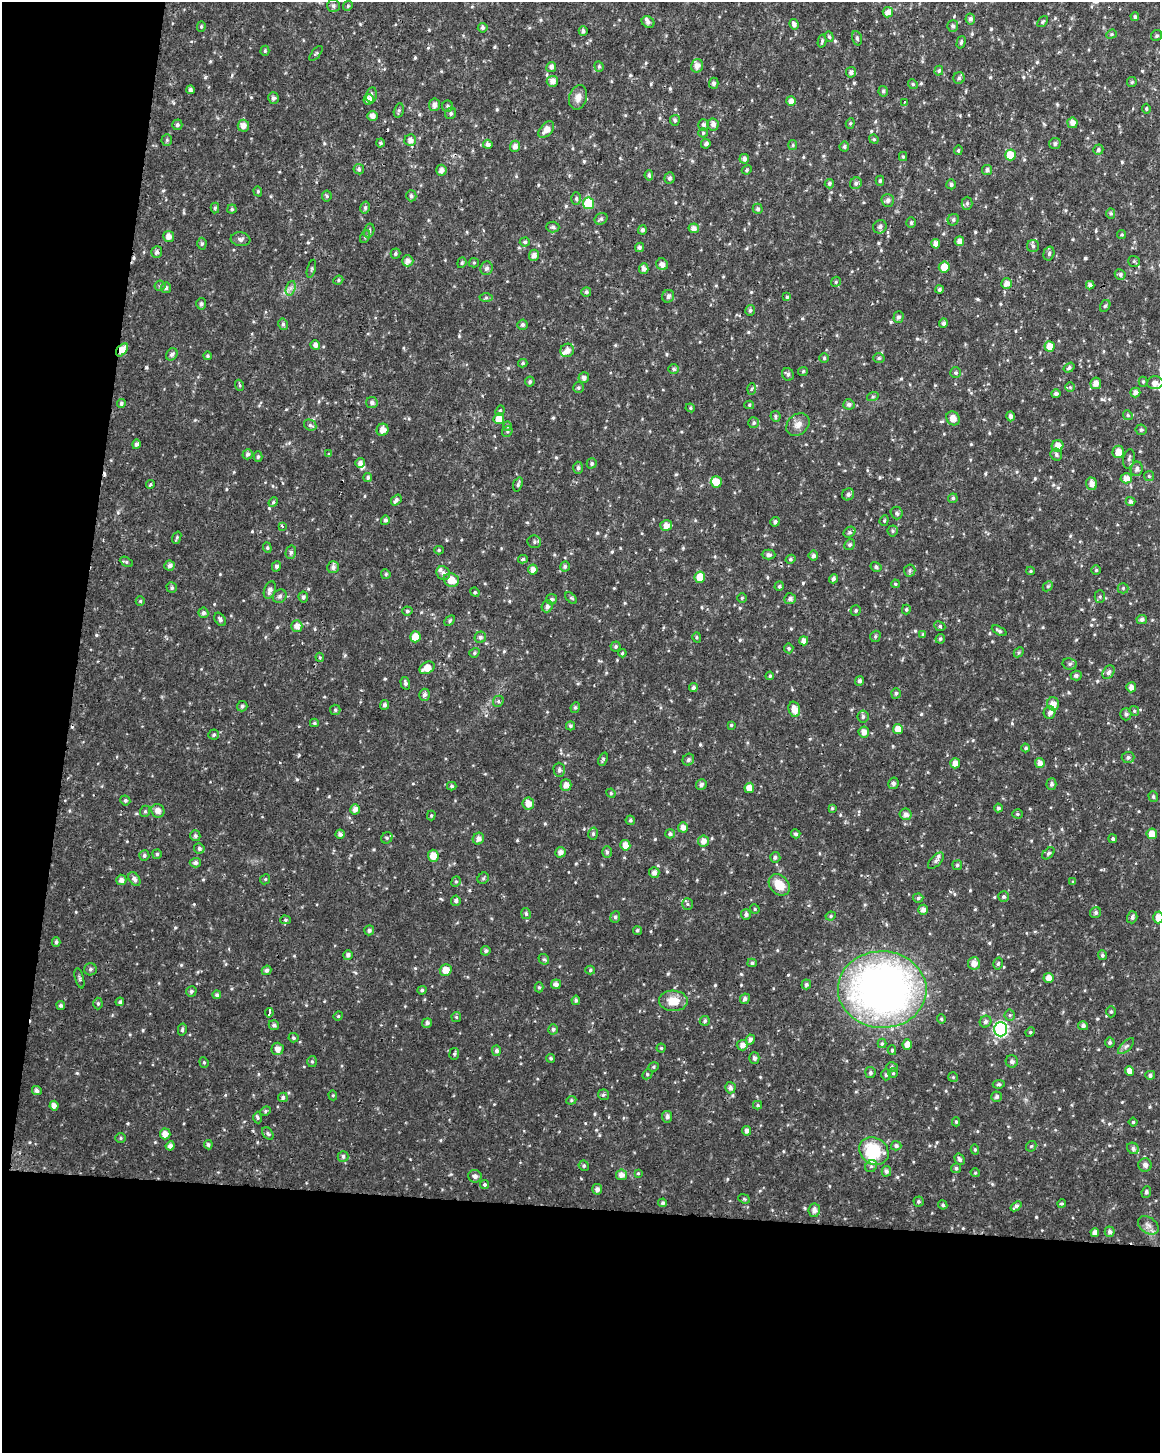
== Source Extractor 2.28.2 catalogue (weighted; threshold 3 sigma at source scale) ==
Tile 9 of 4 x 3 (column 1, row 3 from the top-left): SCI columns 1-1158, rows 234-1684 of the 4637 x 4872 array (HDU 1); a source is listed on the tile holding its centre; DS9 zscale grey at full resolution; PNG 1162 x 1455 px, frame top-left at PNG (2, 2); each listed source drawn as its Kron ellipse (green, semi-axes under 4 px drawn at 4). Shown black and unused: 23% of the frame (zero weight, under 2 of 3 exposures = <1% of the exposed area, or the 3 px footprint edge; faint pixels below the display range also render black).
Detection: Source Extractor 2.28.2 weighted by HDU 2 'WHT'; one run over the whole footprint, this tile lists its part. Background 0.0215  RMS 0.0042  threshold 0.019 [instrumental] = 3 sigma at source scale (4.5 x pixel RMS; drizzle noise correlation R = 1.50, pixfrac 1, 0.0396/0.0396 arcsec/px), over >= 5 px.
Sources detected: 659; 4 cosmic-ray / hot-pixel residue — neither listed nor drawn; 9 inside a brighter listed object's ellipse — not listed separately; of the other 646, all 500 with FLUX_AUTO >= 0.518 (the completeness limit of this list) listed and drawn (146 fainter detections not listed), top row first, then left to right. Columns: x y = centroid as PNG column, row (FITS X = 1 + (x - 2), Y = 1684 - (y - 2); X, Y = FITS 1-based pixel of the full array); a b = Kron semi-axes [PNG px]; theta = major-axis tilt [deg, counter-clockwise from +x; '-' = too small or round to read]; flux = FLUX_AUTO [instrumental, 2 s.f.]
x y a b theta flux
333 6 6 6 - 1
348 6 5 4 - 0.58
888 12 5 5 - 2.4
1135 17 4 4 - 0.83
970 19 5 5 - 1.1
648 22 7 5 -34 1.2
1043 22 6 4 51 0.54
794 24 5 4 - 1.5
953 26 5 5 - 1.2
201 27 5 4 - 0.55
483 28 5 5 - 0.93
583 31 5 4 - 1.1
1111 34 5 4 - 0.6
1156 36 6 5 - 0.87
829 37 5 4 - 0.64
857 38 7 4 -75 0.82
822 41 7 4 76 0.66
961 42 6 4 74 0.75
265 51 5 4 - 0.6
316 54 9 3 50 0.53
599 66 5 4 - 0.61
697 66 7 6 - 2.5
551 67 5 5 - 1.4
939 71 5 4 - 0.72
851 72 5 5 - 1.4
959 78 6 5 - 0.82
552 81 6 5 - 2.5
1132 82 5 5 - 0.53
714 83 5 5 - 1
913 84 5 4 - 0.58
190 90 4 4 - 1.2
883 91 5 4 - 0.74
371 95 8 5 78 1.1
578 97 12 8 74 2.9
273 98 6 5 - 1.2
369 99 5 5 - 2.4
791 101 5 5 - 2.2
904 102 3 3 - 2
434 105 6 5 - 2
448 106 5 5 - 0.86
1146 109 5 4 - 0.62
399 111 7 5 76 0.75
451 113 6 5 - 0.99
372 116 5 5 - 1.9
675 120 5 5 - 0.83
850 123 5 4 - 0.61
1072 123 5 5 - 2.4
713 124 6 5 - 1.9
177 125 5 5 - 1
703 125 6 5 - 1.1
243 126 6 5 - 2.4
546 130 10 6 48 3.3
703 133 5 4 - 0.54
874 139 5 4 - 0.57
167 140 5 5 - 0.64
410 140 6 5 - 1.9
380 143 4 4 - 0.76
1055 143 6 5 - 1
488 144 4 4 - 1.5
706 144 5 4 - 0.98
793 145 5 4 - 0.57
515 146 5 5 - 2.1
844 147 5 5 - 0.81
958 150 5 4 - 0.56
1098 150 5 4 - 0.75
1010 155 5 5 - 8.8
903 157 4 4 - 0.53
744 159 5 5 - 1.6
359 169 5 5 - 0.77
441 170 5 5 - 2
747 170 5 4 - 0.59
987 170 5 5 - 1.2
649 175 5 4 - 0.81
669 178 6 5 - 0.92
880 181 5 4 - 0.73
856 183 6 5 - 1.1
829 184 5 4 - 0.86
951 184 5 4 - 1
258 191 5 4 - 0.6
327 196 5 5 - 0.61
411 196 5 5 - 1
576 199 6 5 - 0.81
888 200 6 6 - 1.4
588 203 6 5 - 16
967 203 6 5 - 0.87
215 208 5 4 - 0.7
365 208 6 4 75 0.86
232 209 4 4 - 0.6
758 209 5 5 - 1
1111 213 5 4 - 0.63
601 219 7 5 30 0.99
953 220 6 5 - 0.85
911 223 5 4 - 0.72
553 227 6 5 - 0.79
880 227 7 6 - 1.4
694 228 5 5 - 2.1
642 230 4 4 - 1.1
369 231 7 5 76 0.9
1122 235 4 4 - 0.53
169 236 5 5 - 2.5
365 237 7 4 62 0.65
241 239 10 7 -7 1.4
959 241 5 4 - 2.5
525 242 5 4 - 0.74
202 244 6 4 89 0.71
936 244 5 4 - 2.7
1033 246 6 6 - 1
639 247 5 4 - 0.98
157 252 6 5 - 1.1
395 253 5 5 - 0.68
1049 253 7 5 74 0.96
534 255 5 5 - 2
408 261 6 5 - 2
1134 261 6 5 - 0.62
462 263 5 4 - 0.61
474 263 5 4 - 0.56
662 264 6 5 - 1.9
944 267 5 5 - 4.4
486 268 7 6 - 1.3
311 269 9 3 75 0.54
644 269 5 4 - 1.7
1120 274 5 5 - 1.1
338 280 5 4 - 0.59
836 282 5 4 - 0.6
1006 284 5 5 - 2.9
1090 285 4 4 - 1.4
160 286 5 5 - 0.67
166 288 5 5 - 0.99
291 288 7 4 71 1.3
939 290 4 4 - 0.98
586 292 5 5 - 0.91
668 296 6 6 - 1.3
787 297 4 4 - 0.68
486 298 6 4 1 0.74
201 304 5 5 - 1.1
1105 306 6 5 - 0.74
750 310 5 5 - 0.88
898 317 6 5 - 1.2
943 323 5 4 - 1.1
283 324 6 4 -76 0.86
522 325 5 5 - 0.92
315 345 5 4 - 1.9
1050 346 5 5 - 5
122 350 7 4 50 4.5
567 350 7 6 - 2.3
172 354 6 5 - 1.2
207 356 4 4 - 0.55
824 358 5 5 - 0.59
879 358 6 5 - 0.73
523 363 4 4 - 0.62
1069 368 6 4 34 0.83
674 369 5 4 - 0.92
803 371 5 4 - 0.54
956 373 5 5 - 0.69
788 374 6 5 - 1.1
584 378 5 5 - 1.4
530 382 5 5 - 0.94
1143 382 5 4 - 0.58
1096 383 6 5 - 2.7
1155 383 8 6 1 1.7
239 385 6 3 -70 0.53
1070 387 5 5 - 0.67
578 388 5 5 - 0.7
751 389 6 4 86 0.53
1135 392 5 5 - 2.1
1056 394 5 4 - 1.1
873 396 6 4 19 0.57
372 403 6 5 - 1.1
121 404 4 4 - 0.85
849 404 6 5 - 1.1
749 405 5 4 - 0.58
690 408 5 4 - 0.58
500 411 5 4 - 0.64
1128 415 5 4 - 0.6
775 416 5 5 - 0.79
1011 416 5 4 - 1.6
953 418 7 6 - 2.9
499 419 5 5 - 4.7
754 423 5 5 - 0.81
310 425 6 5 - 0.86
798 425 13 10 41 2.8
507 426 5 4 - 0.58
382 430 6 6 - 3
1141 430 5 5 - 0.72
507 431 5 5 - 0.65
136 444 5 4 - 1.1
1057 446 6 5 - 3.6
1118 452 6 6 - 3.6
248 454 5 5 - 1.2
329 454 4 4 - 0.56
1056 455 6 5 - 1
258 457 5 4 - 0.74
1129 459 10 5 79 1.1
360 463 5 4 - 1.6
592 463 5 4 - 0.77
578 468 6 5 - 0.96
1137 469 7 6 - 1.2
1149 476 5 5 - 0.58
368 477 4 4 - 0.89
1126 478 5 5 - 2.7
716 482 5 5 - 4.9
518 484 7 4 71 0.82
1092 484 6 5 - 2.3
150 485 4 3 - 0.93
848 494 6 5 - 1.1
953 498 5 4 - 0.79
396 500 6 4 49 1.2
1131 501 5 4 - 1.1
273 502 5 4 - 0.6
897 513 6 6 - 0.96
385 520 5 4 - 1
884 520 5 4 - 0.55
775 522 5 4 - 1.1
666 525 6 5 - 2.8
282 526 3 3 - 0.92
893 531 5 5 - 0.7
850 532 6 5 - 0.76
177 538 6 4 70 0.58
534 542 7 6 - 0.97
849 545 5 5 - 0.95
267 548 5 4 - 0.59
439 550 5 4 - 0.54
291 552 7 5 76 1
769 555 7 5 -1 1.1
813 556 5 5 - 1.2
523 559 5 4 - 0.77
791 559 5 4 - 0.69
126 562 7 4 -29 0.64
170 566 5 5 - 1.3
276 566 5 4 - 1.2
565 566 5 5 - 0.86
333 567 6 5 - 1.4
876 567 6 4 -30 0.87
533 570 5 5 - 2.5
1096 570 4 4 - 0.62
910 571 6 6 - 0.83
1031 571 4 4 - 0.54
443 573 7 6 - 1.5
386 574 5 4 - 0.64
700 577 6 5 - 6.1
833 579 5 4 - 1.1
451 580 8 6 -23 4.9
895 584 4 3 - 0.53
779 586 5 4 - 0.68
1048 586 6 4 44 0.56
172 588 5 5 - 0.78
1123 588 5 5 - 0.61
270 590 9 5 68 1.8
475 592 5 4 - 0.59
280 596 7 6 - 1.1
303 597 5 4 - 1.2
1100 597 6 5 - 0.69
571 598 7 4 -43 0.66
742 598 5 4 - 0.62
551 599 5 5 - 0.84
790 599 6 5 - 1.2
140 601 5 4 - 0.53
547 606 6 5 - 1.4
906 609 5 4 - 0.56
407 611 5 4 - 0.83
856 611 5 5 - 0.63
203 613 5 5 - 1.1
220 619 7 5 -55 0.94
1142 619 5 4 - 1.2
450 621 6 4 45 0.56
297 626 5 5 - 2.8
940 626 6 4 -25 0.75
999 631 8 4 -27 0.91
923 634 4 4 - 0.6
875 636 6 5 - 0.73
415 637 5 5 - 4.6
480 637 6 5 - 1
697 637 5 4 - 0.56
940 639 5 4 - 0.78
804 641 4 4 - 2.3
616 646 5 5 - 0.71
789 648 5 5 - 0.74
1019 652 6 4 46 0.64
474 653 5 4 - 0.72
622 653 4 4 - 0.57
320 657 4 4 - 0.57
1070 664 7 5 -11 1
427 668 8 5 30 4.4
1109 672 7 5 57 1.2
770 676 4 4 - 0.76
1076 676 5 5 - 1
859 681 5 4 - 1.1
405 683 6 4 -74 1.1
693 687 4 4 - 0.96
1131 687 5 5 - 2.3
896 693 5 5 - 0.8
424 695 6 5 - 1.3
498 701 6 5 - 0.73
1053 704 6 6 - 2.9
384 705 5 4 - 0.99
242 706 5 5 - 0.97
575 707 5 4 - 0.67
794 709 8 5 -75 3.6
335 710 5 5 - 0.7
1134 711 5 4 - 0.62
1050 713 6 6 - 1.2
1126 714 6 5 - 1
863 717 6 5 - 1
314 723 4 3 - 0.56
731 725 4 4 - 0.56
570 726 4 4 - 0.76
898 729 5 5 - 3.6
864 732 5 5 - 2.7
214 735 5 5 - 0.76
1026 748 4 4 - 0.8
1128 757 6 5 - 1.1
603 759 7 4 70 0.77
688 760 6 5 - 0.95
955 763 5 5 - 2.9
1040 763 5 5 - 2.2
559 770 7 5 -88 1
893 783 6 5 - 1.2
701 784 5 5 - 1.2
1051 784 6 5 - 1
566 785 5 5 - 2.7
452 786 5 4 - 0.72
749 788 5 5 - 2.9
611 793 5 4 - 0.52
1153 797 5 4 - 0.74
125 800 5 5 - 0.83
528 804 6 5 - 3.3
832 808 4 4 - 0.58
998 808 4 4 - 0.84
355 809 5 5 - 2
145 811 6 4 69 0.7
158 811 7 6 - 2.5
905 814 6 5 - 1.7
1017 814 5 4 - 0.61
431 815 5 4 - 0.56
630 820 5 4 - 0.86
683 827 5 5 - 2.4
340 834 4 4 - 1.3
593 834 6 5 - 0.84
670 834 5 4 - 0.86
796 834 5 4 - 0.98
1152 834 5 5 - 4.3
195 836 5 5 - 1.1
387 838 6 5 - 0.73
478 839 6 5 - 1.9
1113 839 4 3 - 0.69
703 841 5 5 - 2.4
625 845 5 5 - 3.1
199 848 5 5 - 0.95
560 852 5 5 - 2.1
607 852 5 5 - 0.77
1048 853 7 4 44 0.78
157 854 4 4 - 0.67
144 855 5 5 - 0.88
433 856 6 5 - 4.4
775 857 5 5 - 0.88
936 861 10 5 47 1.3
195 863 5 4 - 1.3
957 865 5 5 - 0.58
654 873 5 5 - 1.8
483 878 6 5 - 0.69
134 879 7 5 -55 1.5
265 879 5 4 - 0.59
121 880 5 5 - 1.6
456 882 5 4 - 0.67
1073 882 4 4 - 0.52
779 885 12 9 -47 6.4
1003 897 5 5 - 0.77
918 898 5 4 - 0.71
456 901 5 4 - 0.98
687 904 6 5 - 0.71
755 909 5 4 - 0.58
923 910 5 5 - 1.8
1096 913 5 5 - 1.2
526 914 5 4 - 0.9
746 914 5 5 - 1.1
831 916 5 4 - 0.59
615 917 6 5 - 0.88
1132 917 6 5 - 1.1
1158 917 6 5 - 3.2
285 920 5 4 - 0.65
369 930 5 5 - 1.1
637 930 5 4 - 0.73
56 942 5 4 - 0.82
486 951 5 4 - 0.98
348 955 5 4 - 1.2
1102 955 5 4 - 0.83
544 959 5 5 - 0.7
752 963 5 4 - 0.82
974 963 6 6 - 2.6
998 964 6 4 74 0.77
90 969 6 6 - 0.99
266 970 5 4 - 1
446 970 6 5 - 4.4
590 970 5 4 - 0.67
79 978 10 3 -75 0.72
1049 978 5 5 - 2.8
556 984 5 5 - 1.8
806 984 5 5 - 0.92
539 987 5 4 - 0.63
882 989 44 38 -2 220
422 990 5 4 - 0.77
191 991 5 5 - 1
217 995 4 4 - 0.9
745 999 5 4 - 1.1
576 1000 5 4 - 0.72
673 1001 14 10 -1 6.4
120 1002 4 3 - 0.8
98 1003 6 4 -88 0.69
61 1005 4 4 - 1.1
1111 1012 6 4 89 0.74
269 1013 5 3 - 8
1010 1015 5 5 - 0.71
338 1016 5 4 - 0.53
456 1017 5 4 - 0.52
941 1019 5 4 - 0.52
705 1021 5 5 - 0.8
985 1022 6 5 - 1.1
427 1023 5 4 - 1.2
274 1025 5 5 - 1.1
1083 1026 5 4 - 1.2
553 1029 5 5 - 1
1001 1029 7 6 - 71
182 1030 6 4 77 0.66
1030 1032 5 4 - 0.58
293 1038 5 4 - 0.68
750 1039 5 4 - 1.4
1110 1042 5 5 - 0.93
882 1043 5 4 - 0.57
907 1044 5 5 - 2.8
742 1045 5 5 - 2.1
1126 1046 10 4 45 1.1
661 1048 4 4 - 0.53
277 1049 6 6 - 2.3
892 1050 5 4 - 0.58
496 1051 5 4 - 1.2
454 1054 6 5 - 0.64
551 1058 4 4 - 0.65
754 1058 6 5 - 1.3
312 1061 5 5 - 0.59
1012 1061 6 6 - 1.2
204 1062 5 4 - 0.57
654 1067 5 4 - 0.6
892 1067 6 5 - 0.78
1129 1071 5 4 - 2.9
870 1073 5 5 - 0.93
893 1073 5 5 - 0.6
647 1074 5 4 - 0.64
886 1075 6 4 87 0.8
1150 1075 5 4 - 1
953 1077 5 5 - 0.54
999 1084 6 4 8 0.71
730 1088 5 5 - 1.4
37 1091 5 4 - 1.3
333 1095 5 4 - 0.52
603 1095 5 5 - 0.73
283 1097 5 4 - 1.1
997 1097 5 5 - 0.96
571 1100 5 4 - 0.57
758 1105 4 4 - 0.59
54 1106 5 4 - 2.2
266 1111 5 4 - 0.66
258 1117 6 4 -87 0.76
667 1117 6 5 - 1.2
956 1122 4 4 - 0.55
1133 1122 4 4 - 0.6
747 1131 5 4 - 1.9
268 1133 7 5 -51 0.86
165 1134 5 5 - 3.1
121 1138 5 5 - 0.58
208 1145 4 4 - 0.82
170 1146 4 4 - 1.8
896 1146 5 4 - 1
1031 1146 6 4 43 0.54
1133 1148 6 5 - 1
975 1150 5 4 - 0.63
874 1151 15 13 -36 18
343 1156 5 5 - 1.1
960 1159 6 4 -58 1.1
1145 1165 7 6 - 1.5
584 1166 5 5 - 0.74
871 1166 6 5 - 0.89
956 1168 5 5 - 0.91
886 1171 5 4 - 1.2
638 1173 4 4 - 0.52
975 1173 5 4 - 0.55
621 1175 5 5 - 2.4
475 1176 6 6 - 1.6
485 1185 4 4 - 0.78
597 1189 5 5 - 1.6
1146 1192 5 4 - 0.91
744 1199 6 4 -22 0.57
918 1202 5 5 - 0.77
663 1203 4 4 - 0.84
1062 1204 4 4 - 0.61
943 1205 5 4 - 0.77
1016 1206 6 4 40 1.2
814 1210 7 5 81 2.1
1148 1225 11 8 -33 2.1
1095 1232 4 4 - 1.9
1110 1232 5 5 - 1.4
Overlapping masked pixels (flux is a lower limit): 2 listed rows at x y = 122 350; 269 1013
Isophote crosses this tile's border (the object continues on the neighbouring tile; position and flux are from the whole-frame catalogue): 1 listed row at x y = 1158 917
Unlisted compact peaks at least as high as the median listed source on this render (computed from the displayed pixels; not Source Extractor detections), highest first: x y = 146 367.